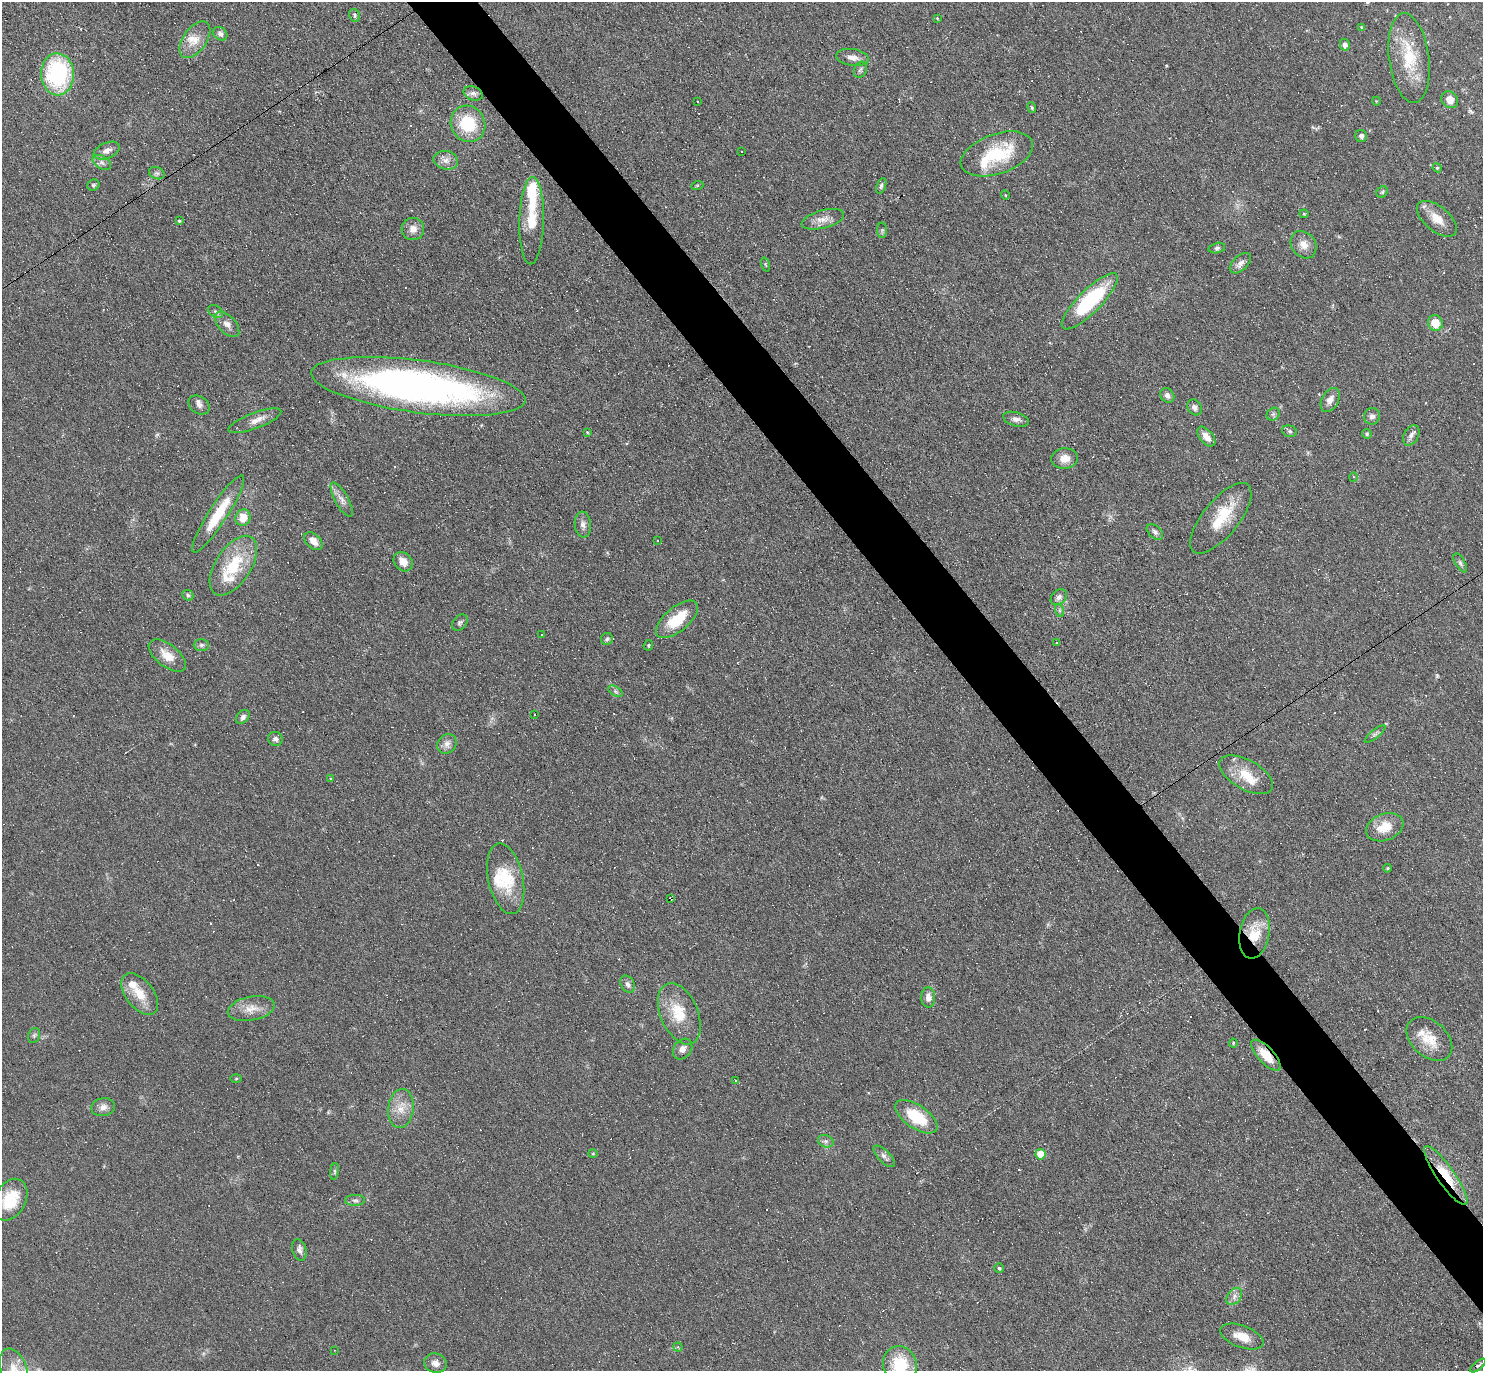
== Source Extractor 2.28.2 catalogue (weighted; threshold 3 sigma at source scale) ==
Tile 6 of 4 x 4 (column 2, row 2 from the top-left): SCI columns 1482-2962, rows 2888-4256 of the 5923 x 5919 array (HDU 1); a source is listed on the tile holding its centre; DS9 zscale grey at full resolution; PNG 1485 x 1373 px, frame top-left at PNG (2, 2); each listed source drawn as its Kron ellipse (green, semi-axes under 4 px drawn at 4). Shown black and unused: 4% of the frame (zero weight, under 3 of 6 exposures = <1% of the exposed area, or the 3 px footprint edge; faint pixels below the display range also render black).
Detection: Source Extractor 2.28.2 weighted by HDU 2 'WHT'; one run over the whole footprint, this tile lists its part. Background 0.0809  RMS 0.0058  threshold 0.0238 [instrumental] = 3 sigma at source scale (4.09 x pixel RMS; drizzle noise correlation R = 1.36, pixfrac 0.8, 0.05/0.05 arcsec/px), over >= 5 px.
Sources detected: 213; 1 inside a brighter object's white glare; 74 cosmic-ray / hot-pixel residue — neither listed nor drawn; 10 inside a brighter listed object's ellipse — not listed separately; the other 128 listed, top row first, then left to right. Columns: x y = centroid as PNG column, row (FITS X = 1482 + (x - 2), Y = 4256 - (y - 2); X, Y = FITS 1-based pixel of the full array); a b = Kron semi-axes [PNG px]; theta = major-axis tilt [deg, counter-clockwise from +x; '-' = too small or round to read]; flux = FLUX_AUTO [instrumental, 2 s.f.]
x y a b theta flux
355 15 7 5 -60 0.98
937 18 4 3 - 0.45
1361 27 4 4 - 0.45
220 34 8 6 -45 1.7
195 40 21 11 55 7.8
1345 45 6 5 - 2.1
853 57 16 8 -9 4.1
1409 58 45 20 -83 23
860 70 8 6 66 1.2
57 74 21 16 -87 60
473 93 10 7 -18 2.1
1450 100 9 7 -44 5.2
697 101 3 2 - 0.6
1376 101 4 3 - 0.41
1032 107 5 4 - 0.69
468 124 18 17 - 24
1361 136 6 6 - 1.7
107 151 14 7 23 3
742 152 3 2 - 0.55
997 154 38 20 19 31
446 160 12 9 -12 3.2
102 162 10 6 -32 1.8
1437 168 5 4 - 0.71
157 173 8 6 -20 1.3
93 185 6 5 - 0.96
697 186 6 4 20 0.63
881 186 8 4 70 1.2
1382 192 6 5 - 0.86
1005 195 4 3 - 0.41
1304 214 4 4 - 0.62
823 219 22 9 15 4.9
1437 219 24 12 -39 8.5
179 221 4 3 - 0.75
532 221 44 12 89 16
413 229 11 11 - 4.2
882 230 8 5 90 1.1
1303 245 14 12 -53 5
1217 248 8 5 15 1.3
1240 263 13 7 42 2.9
765 264 7 3 -71 0.57
1090 301 38 11 45 46
215 312 8 5 -35 1.3
1435 323 8 7 - 8.2
227 324 15 8 -48 3.7
418 386 108 26 -8 260
1167 395 8 6 -51 2.2
1330 400 13 8 61 3.6
199 405 11 8 -36 2.6
1194 407 8 6 -53 2.2
1273 414 7 5 44 1.1
1372 416 8 8 - 2.1
1016 419 13 7 -15 2.6
255 421 28 8 21 5.1
1289 431 7 5 -17 1.1
587 432 4 3 - 0.46
1367 434 5 4 - 0.95
1411 435 11 7 60 2.5
1206 437 11 6 -50 4.3
1065 458 13 10 6 5.5
1353 477 4 4 - 0.72
342 500 19 6 -61 3.7
218 514 45 9 57 19
243 518 8 7 - 7.2
1221 518 43 18 51 20
583 525 13 8 -84 2.7
1155 532 9 6 -41 1.8
313 541 10 7 -42 4
658 541 3 3 - 0.63
403 562 10 8 -43 6.1
1460 563 10 5 -60 1.2
233 566 33 17 57 26
188 595 6 5 - 0.96
1059 597 9 7 42 2.1
1059 610 7 4 -71 1.1
677 619 25 12 40 16
460 623 9 6 49 1.3
542 634 3 2 - 0.33
607 639 6 6 - 1.1
1056 643 3 3 - 1.6
201 645 7 6 - 1.3
648 645 5 4 - 0.71
167 656 22 11 -38 8
615 691 8 4 -32 1.3
534 715 2 2 - 0.36
243 717 8 6 47 1.8
1375 734 12 4 38 1.4
275 739 7 7 - 2
447 744 10 9 - 3
1246 775 29 14 -29 13
330 778 3 2 - 0.54
1385 827 19 13 20 10
1387 868 4 3 - 0.68
506 879 36 17 -78 20
671 898 4 3 - 7.7
1254 933 25 14 80 14
628 984 9 6 -62 1.9
140 994 24 14 -52 11
928 997 10 7 -89 3.9
251 1009 23 12 11 7.5
679 1014 32 18 -67 17
34 1035 8 5 70 1.1
1429 1039 26 17 -42 12
1233 1043 4 4 - 0.59
683 1049 11 8 51 3.5
1266 1055 19 8 -47 11
236 1079 6 4 1 0.62
736 1081 2 2 - 0.38
103 1107 12 9 12 3.1
401 1108 19 12 83 8
916 1117 24 11 -34 21
826 1141 8 6 -19 1.5
593 1154 5 3 - 0.5
1040 1154 5 5 - 11
884 1156 14 6 -46 2.3
334 1171 8 4 82 0.92
1446 1175 35 9 -55 18
10 1200 22 15 63 19
355 1200 10 5 3 1.7
299 1250 11 7 -74 2.2
999 1268 5 5 - 0.79
1234 1296 9 6 53 2.6
1242 1337 22 11 -21 8
678 1347 4 4 - 1
334 1350 3 2 - 0.52
435 1363 11 9 -18 3.4
900 1365 19 17 -71 23
1478 1365 9 4 40 1.1
14 1369 21 13 -69 9.4
Overlapping masked pixels (flux is a lower limit): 4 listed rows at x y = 671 898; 1254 933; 1266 1055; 1446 1175
Isophote crosses this tile's border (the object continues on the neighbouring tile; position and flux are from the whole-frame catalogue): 2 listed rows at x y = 900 1365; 14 1369